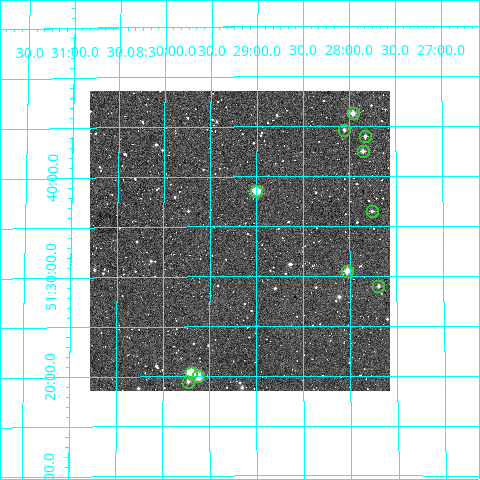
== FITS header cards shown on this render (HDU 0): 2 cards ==
NAXIS1  =                  300
NAXIS2  =                  300

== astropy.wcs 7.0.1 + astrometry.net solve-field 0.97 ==
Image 300 x 300 px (HDU 0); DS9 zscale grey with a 90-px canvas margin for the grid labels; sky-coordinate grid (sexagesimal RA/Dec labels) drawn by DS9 from the SOLVED WCS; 11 Tycho-2 reference stars matched to detected sources circled (green)
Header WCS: RA---TAN/DEC--TAN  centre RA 08:29:11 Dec +51:34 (127.29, +51.56 deg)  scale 6 arcsec/px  FOV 30.0' x 30.0'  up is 0 deg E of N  parity normal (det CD < 0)
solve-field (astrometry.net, Tycho-2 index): VERIFIED the header's WCS against the Tycho-2 star catalogue (11 matches, 0 conflicts) and refined it, rather than solving blind
Solved WCS: RA---TAN-SIP/DEC--TAN-SIP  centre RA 08:29:11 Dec +51:34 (127.29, +51.56 deg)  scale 6.02 arcsec/px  FOV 30.1' x 30.1'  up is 0 deg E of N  parity normal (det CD < 0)
The solver's refit moves the header's centre by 0.35 arcsec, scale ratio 1.004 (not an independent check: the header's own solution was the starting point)
Tycho-2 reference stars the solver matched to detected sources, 11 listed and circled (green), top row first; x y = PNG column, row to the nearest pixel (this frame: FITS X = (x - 90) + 1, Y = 300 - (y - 91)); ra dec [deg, ICRS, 3 dp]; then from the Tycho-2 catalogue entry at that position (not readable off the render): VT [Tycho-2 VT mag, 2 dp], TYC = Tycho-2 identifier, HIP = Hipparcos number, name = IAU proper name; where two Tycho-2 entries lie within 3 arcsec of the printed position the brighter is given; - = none
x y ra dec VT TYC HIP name
353 113 126.990 +51.772 10.60 3421-1679-1 - -
344 130 127.014 +51.744 12.02 3421-1732-1 - -
365 136 126.957 +51.733 11.34 3421-1545-1 - -
363 151 126.964 +51.708 11.21 3421-1579-1 - -
256 191 127.250 +51.642 9.50 3421-1386-1 - -
372 211 126.940 +51.609 11.99 3421-1335-1 - -
347 271 127.007 +51.509 10.16 3421-831-1 - -
378 286 126.923 +51.484 12.73 3421-911-1 - -
191 373 127.425 +51.339 9.83 3421-738-1 - -
198 376 127.405 +51.333 9.85 3421-729-1 - -
188 382 127.432 +51.324 11.63 3421-706-1 - -